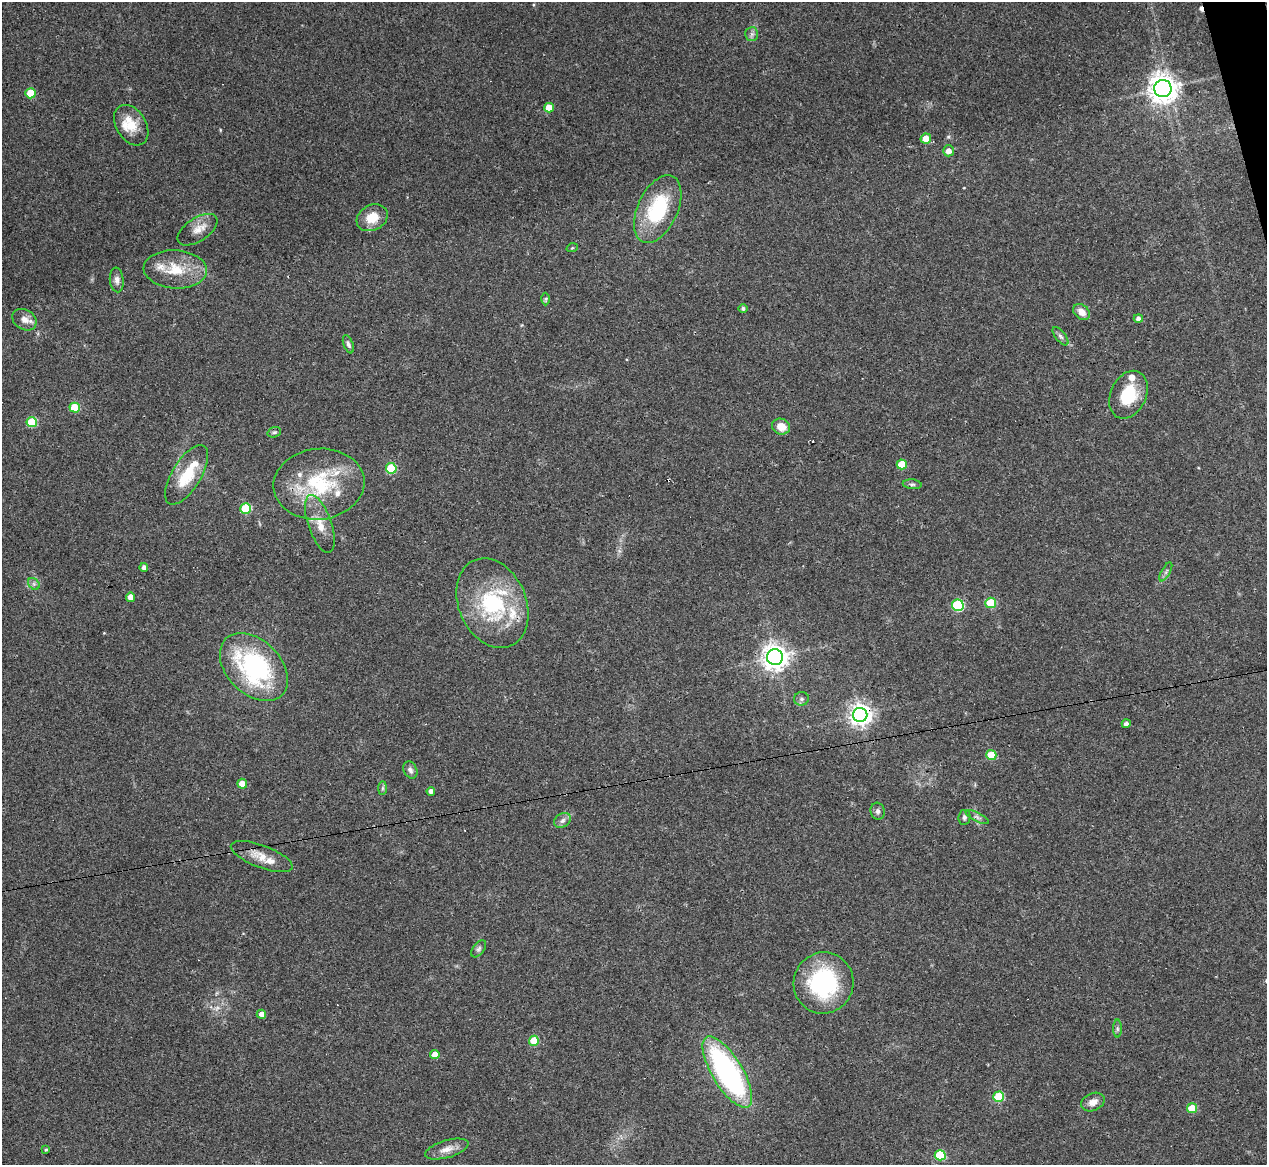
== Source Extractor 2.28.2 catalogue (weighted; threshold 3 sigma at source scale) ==
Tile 10 of 4 x 4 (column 2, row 3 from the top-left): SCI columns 1266-2530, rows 1416-2578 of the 5061 x 5039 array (HDU 1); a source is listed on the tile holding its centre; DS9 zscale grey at full resolution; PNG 1269 x 1167 px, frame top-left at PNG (2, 2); each listed source drawn as its Kron ellipse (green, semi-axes under 4 px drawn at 4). Shown black and unused: <1% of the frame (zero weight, under 3 of 4 exposures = <1% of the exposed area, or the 3 px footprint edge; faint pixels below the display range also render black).
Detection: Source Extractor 2.28.2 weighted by HDU 2 'WHT'; one run over the whole footprint, this tile lists its part. Background 0.0954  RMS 0.0058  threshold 0.026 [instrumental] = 3 sigma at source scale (4.5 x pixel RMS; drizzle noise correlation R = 1.50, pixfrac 1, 0.05/0.05 arcsec/px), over >= 5 px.
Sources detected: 81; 1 too faint to see at this stretch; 4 cosmic-ray / hot-pixel residue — neither listed nor drawn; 9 inside a brighter listed object's ellipse — not listed separately; the other 67 listed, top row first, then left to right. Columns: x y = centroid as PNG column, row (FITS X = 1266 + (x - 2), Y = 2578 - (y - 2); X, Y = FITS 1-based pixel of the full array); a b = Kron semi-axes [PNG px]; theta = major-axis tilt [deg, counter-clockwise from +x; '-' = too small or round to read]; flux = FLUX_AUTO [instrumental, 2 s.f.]
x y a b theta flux
752 34 7 6 - 1.6
1163 88 9 8 - 750
30 93 5 5 - 18
549 108 5 5 - 8
131 125 22 15 -58 12
926 139 5 5 - 8.5
948 151 5 5 - 3.8
658 209 36 20 65 41
372 218 16 12 27 10
198 230 23 11 33 6.6
572 248 6 3 18 0.53
175 269 32 19 -4 19
117 280 12 7 -84 2.8
546 299 6 4 89 0.89
743 308 4 4 - 1.4
1082 312 9 7 -42 5.2
1138 319 4 4 - 1.9
24 320 13 10 -32 4.6
1060 336 11 5 -51 1.7
348 344 9 4 -69 1.6
1128 395 25 18 64 21
75 408 5 5 - 21
32 422 5 5 - 26
781 427 9 7 -17 6.9
274 432 7 5 19 1.1
902 464 5 5 - 15
391 468 5 5 - 33
187 475 34 14 59 20
319 484 46 35 6 51
912 484 9 5 -6 1.4
246 509 5 5 - 32
320 524 30 11 -71 11
144 568 4 4 - 2.6
1166 572 11 4 61 1.5
34 584 7 5 -45 1.4
130 597 4 4 - 6
492 603 46 34 -67 56
991 603 5 5 - 24
958 605 6 5 - 53
775 657 8 8 - 620
254 667 40 27 -45 84
801 699 7 6 - 1.6
860 715 7 7 - 410
1126 724 4 4 - 2
991 755 5 5 - 20
410 770 9 6 -62 2.2
242 784 5 4 - 9.2
383 788 7 4 89 1.1
431 791 4 4 - 2
878 811 8 7 - 1.7
964 817 7 6 - 1.5
977 817 13 4 -27 1.8
563 820 9 7 33 2
262 857 33 11 -21 9.3
479 949 10 5 53 1.5
823 983 30 30 - 60
261 1014 4 4 - 3.8
1117 1029 9 4 -89 1.3
534 1041 5 5 - 20
435 1055 4 4 - 7.3
727 1072 41 15 -59 130
999 1097 5 5 - 29
1093 1102 12 8 23 4.4
1192 1108 5 5 - 17
447 1149 22 8 16 5.8
46 1150 4 3 - 0.78
940 1155 5 5 - 37
Overlapping masked pixels (flux is a lower limit): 1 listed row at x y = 860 715